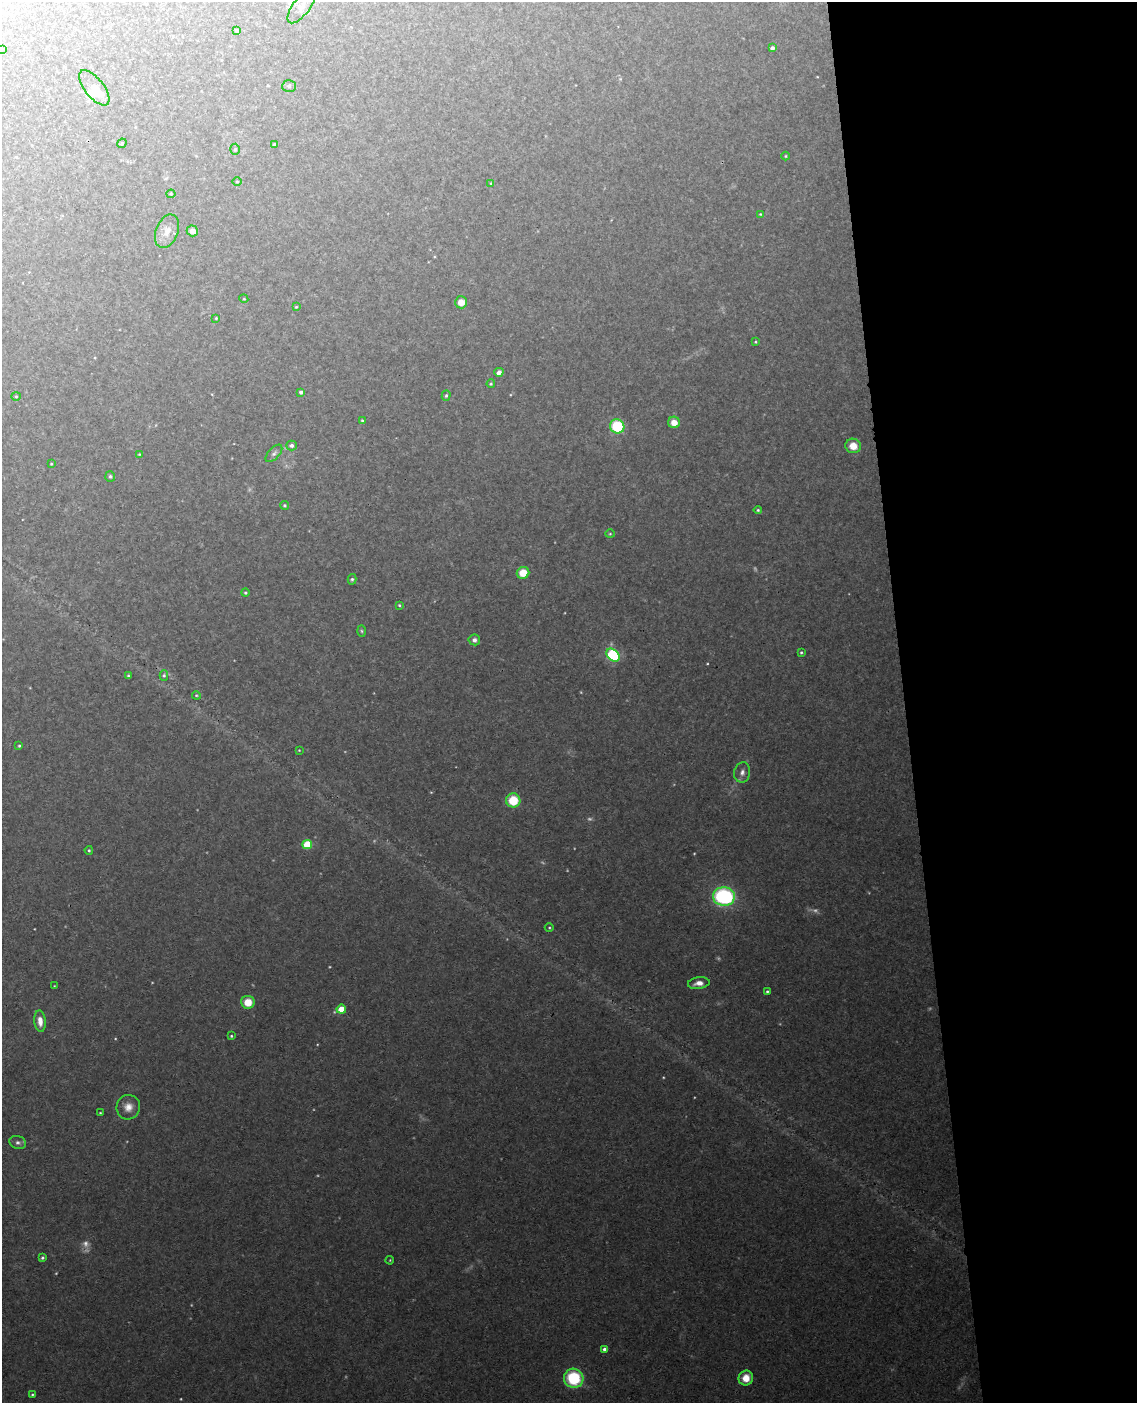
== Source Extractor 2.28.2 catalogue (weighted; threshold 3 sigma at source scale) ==
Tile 8 of 4 x 3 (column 4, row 2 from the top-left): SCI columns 3463-4597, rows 1643-3043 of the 4654 x 4584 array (HDU 1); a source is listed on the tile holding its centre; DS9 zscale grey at full resolution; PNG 1139 x 1405 px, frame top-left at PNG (2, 2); each listed source drawn as its Kron ellipse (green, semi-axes under 4 px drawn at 4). Shown black and unused: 20% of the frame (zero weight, under 3 of 4 exposures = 6% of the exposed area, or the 3 px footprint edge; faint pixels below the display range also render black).
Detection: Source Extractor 2.28.2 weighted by HDU 2 'WHT'; one run over the whole footprint, this tile lists its part. Background 0.075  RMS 0.0052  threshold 0.0234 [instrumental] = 3 sigma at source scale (4.5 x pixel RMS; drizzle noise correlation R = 1.50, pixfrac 1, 0.05/0.05 arcsec/px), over >= 5 px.
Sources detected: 81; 7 too faint to see at this stretch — neither listed nor drawn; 1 inside a brighter listed object's ellipse — not listed separately; the other 73 listed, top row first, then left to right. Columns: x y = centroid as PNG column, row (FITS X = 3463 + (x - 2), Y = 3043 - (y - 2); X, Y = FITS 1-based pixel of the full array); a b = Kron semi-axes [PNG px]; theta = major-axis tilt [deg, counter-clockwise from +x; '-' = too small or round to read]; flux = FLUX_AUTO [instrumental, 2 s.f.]
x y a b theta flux
302 6 20 8 53 5
237 30 4 4 - 0.77
772 48 4 4 - 2.1
2 49 4 3 - 0.47
289 86 7 6 - 0.99
94 88 21 9 -51 6.8
122 143 5 4 - 0.58
274 145 3 3 - 0.79
235 149 5 5 - 0.88
785 156 4 3 - 0.47
237 182 4 3 - 0.49
491 183 3 3 - 0.43
171 194 4 4 - 0.57
760 214 3 3 - 0.41
167 231 17 11 67 5.4
192 231 6 5 - 2.9
244 299 4 3 - 0.47
461 302 6 6 - 5
296 307 4 3 - 0.46
216 318 3 3 - 0.43
755 342 3 3 - 0.5
499 372 4 4 - 2.7
491 384 4 3 - 0.6
301 392 4 4 - 1.5
16 396 4 4 - 0.61
446 396 5 4 - 0.76
362 420 4 3 - 0.59
674 422 6 5 - 5.2
617 426 7 7 - 26
291 445 5 5 - 1.5
853 446 8 7 - 6.5
274 453 11 5 47 1.6
139 454 3 2 - 0.42
51 464 3 2 - 0.42
110 476 5 5 - 1.1
284 505 4 4 - 0.67
758 510 4 4 - 0.65
610 534 4 4 - 0.57
523 573 6 6 - 8.8
352 579 5 4 - 0.93
245 593 4 4 - 0.71
399 605 3 3 - 0.54
362 631 6 4 -88 0.69
474 640 6 5 - 2
801 652 4 3 - 0.65
613 655 7 5 -45 69
164 675 5 4 - 0.82
128 676 3 2 - 0.59
196 695 4 3 - 0.55
19 746 3 3 - 0.6
299 750 3 2 - 0.36
742 772 10 8 80 2.6
513 800 7 7 - 16
307 844 5 4 - 21
89 850 4 3 - 0.7
724 896 11 9 -3 68
549 928 4 3 - 0.49
699 983 11 6 8 3.7
54 986 3 2 - 0.34
767 991 4 3 - 0.68
248 1002 7 6 - 8.9
341 1009 4 4 - 11
40 1021 11 5 -86 4.3
231 1036 3 3 - 0.56
128 1107 12 11 - 4.8
100 1113 3 2 - 0.36
18 1142 8 6 -18 1.5
42 1258 4 4 - 0.92
390 1260 4 3 - 0.44
604 1349 4 4 - 1.6
574 1378 10 9 - 31
746 1378 7 7 - 7.1
32 1394 3 3 - 0.55
Isophote crosses this tile's border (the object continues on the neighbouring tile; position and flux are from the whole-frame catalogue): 2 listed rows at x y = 302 6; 2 49